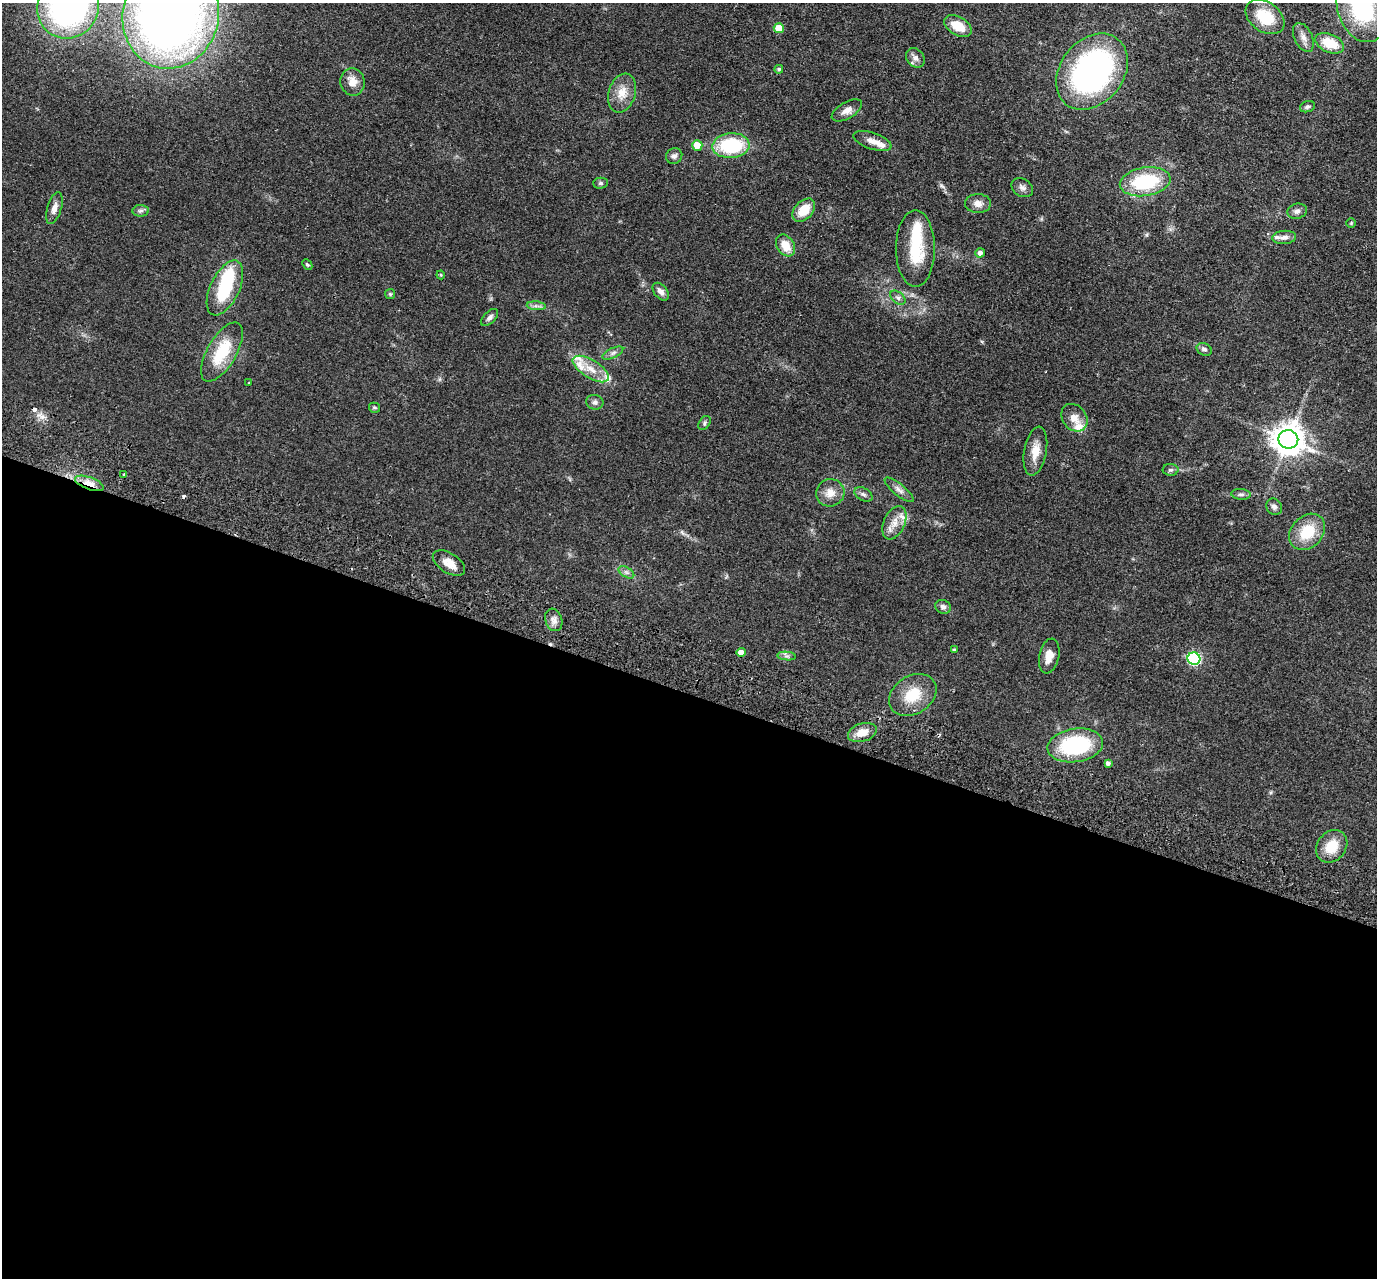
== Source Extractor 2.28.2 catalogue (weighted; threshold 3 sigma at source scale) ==
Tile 14 of 4 x 4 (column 2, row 4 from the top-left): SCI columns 1400-2774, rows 324-1599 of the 5549 x 5621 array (HDU 1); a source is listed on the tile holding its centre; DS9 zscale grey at full resolution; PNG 1379 x 1280 px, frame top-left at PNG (2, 3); each listed source drawn as its Kron ellipse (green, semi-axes under 4 px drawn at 4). Shown black and unused: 46% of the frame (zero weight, under 2 of 3 exposures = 3% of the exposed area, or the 3 px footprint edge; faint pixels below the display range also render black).
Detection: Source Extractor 2.28.2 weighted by HDU 2 'WHT'; one run over the whole footprint, this tile lists its part. Background 0.0798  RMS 0.008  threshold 0.0358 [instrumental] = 3 sigma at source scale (4.5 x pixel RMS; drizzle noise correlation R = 1.50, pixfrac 1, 0.05/0.05 arcsec/px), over >= 5 px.
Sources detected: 87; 1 inside a brighter object's white glare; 4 cosmic-ray / hot-pixel residue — neither listed nor drawn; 7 inside a brighter listed object's ellipse — not listed separately; the other 75 listed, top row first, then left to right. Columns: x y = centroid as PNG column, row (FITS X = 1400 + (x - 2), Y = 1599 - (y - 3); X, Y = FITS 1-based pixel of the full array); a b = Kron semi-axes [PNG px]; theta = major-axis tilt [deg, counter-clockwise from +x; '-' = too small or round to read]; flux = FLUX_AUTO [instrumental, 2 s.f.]
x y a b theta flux
68 7 31 30 - 210
1362 7 35 24 -73 77
171 15 54 48 77 690
1265 17 21 14 -35 27
958 26 15 9 -31 14
779 28 5 5 - 17
1303 37 15 9 -64 5.3
1330 43 15 9 -24 17
915 58 10 8 -48 3.6
779 69 4 4 - 1.3
1092 72 42 31 51 190
352 82 14 12 -76 8.6
622 93 20 13 72 11
1307 107 8 5 19 1.6
847 110 17 8 30 5.9
872 141 20 8 -18 6.9
697 145 5 5 - 11
731 146 18 12 4 53
674 156 8 7 - 2.6
1145 182 25 14 9 52
601 183 7 5 2 1.6
1022 188 11 8 -35 3.4
978 204 13 9 0 5.3
54 208 16 7 74 5
804 210 13 9 47 14
141 211 8 6 3 2
1297 211 10 7 14 3.1
1351 223 5 4 - 0.81
1284 237 12 6 5 3.9
785 245 11 8 -58 11
915 249 38 19 90 34
980 253 5 4 - 3.4
307 265 6 4 -48 1
441 275 4 4 - 0.8
225 288 29 14 64 41
661 292 10 6 -51 3.6
390 294 5 5 - 1
898 298 8 5 -40 2.2
536 306 9 4 -5 2.1
490 317 10 5 45 2.5
1204 349 8 6 -26 2.2
222 352 33 14 60 31
613 353 11 5 26 2.7
591 369 20 9 -31 12
249 383 2 2 - 0.51
595 402 8 7 - 2.7
374 408 5 5 - 1.2
1074 418 15 12 -52 7.8
705 423 8 5 56 1.5
1288 439 10 9 - 1300
1035 451 25 11 80 11
1171 470 8 6 1 1.8
124 475 3 3 - 1.7
89 483 15 6 -20 8.8
899 490 18 6 -40 3.8
830 493 14 13 - 8.4
863 494 9 6 -30 2.4
1241 494 10 5 -4 1.9
1274 507 9 7 -50 2.8
894 523 18 10 66 8.5
1307 532 20 15 46 24
449 563 18 10 -33 8.7
626 572 8 5 -31 2.1
943 607 8 6 -23 2.7
554 620 11 8 -72 4.3
954 650 4 3 - 1
741 652 4 4 - 5.4
787 656 9 4 -6 1.9
1049 656 17 10 78 8.4
1194 659 6 6 - 100
913 695 25 19 33 22
862 733 15 9 17 9.4
1075 745 28 16 8 71
1108 763 4 4 - 2.2
1332 846 17 14 50 16
Overlapping masked pixels (flux is a lower limit): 1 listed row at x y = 89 483
Isophote crosses this tile's border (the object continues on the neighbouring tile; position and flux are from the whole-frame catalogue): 3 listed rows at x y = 68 7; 1362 7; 171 15